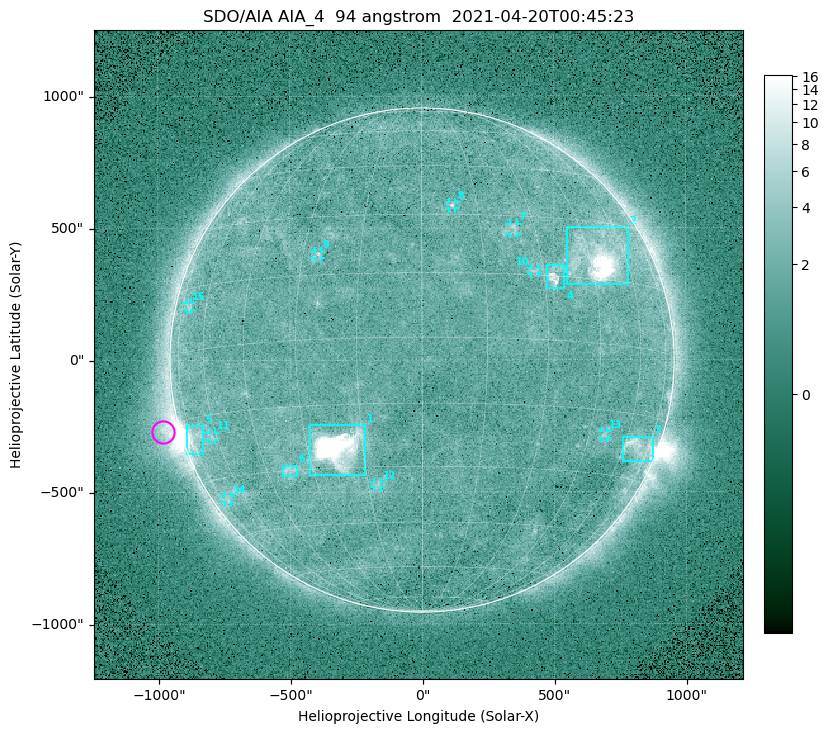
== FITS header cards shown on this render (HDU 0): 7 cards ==
TELESCOP= 'SDO/AIA '
INSTRUME= 'AIA_4   '
WAVELNTH=                   94
WAVEUNIT= 'angstrom'
DATE-OBS= '2021-04-20T00:45:23.12'
CTYPE1  = 'HPLN-TAN'
CTYPE2  = 'HPLT-TAN'

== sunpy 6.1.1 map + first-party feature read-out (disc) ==
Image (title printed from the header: SDO/AIA AIA_4  94 angstrom  2021-04-20T00:45:23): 512 x 512 px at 4.8 arcsec/px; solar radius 955 arcsec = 199 px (full disc in frame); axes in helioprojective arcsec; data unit not stated in the header (colour bar unlabelled)
Orientation: roll -0.138 deg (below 1 deg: not rotated)
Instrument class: DISC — disc imager (sunpy class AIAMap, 94 A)
Bright regions (active regions / flare kernels): reference = the median radial profile (limb darkening/brightening removed); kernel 5 px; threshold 5 sigma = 2.41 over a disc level ~1.71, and >= 1.15x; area >= 9 px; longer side >= 5 px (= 24 arcsec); searched inside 0.97 R_sun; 15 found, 15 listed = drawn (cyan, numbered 1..; 9 of them under ~33 arcsec drawn as corner ticks so the feature stays visible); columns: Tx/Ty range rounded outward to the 10 arcsec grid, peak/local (2 s.f.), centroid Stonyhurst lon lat
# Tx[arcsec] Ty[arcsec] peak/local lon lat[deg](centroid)
1 -430..-210 -440..-240 259 -22 -25
2 550..780 280..500 24 +48 +20
3 760..880 -390..-290 4.5 +67 -22
4 470..540 270..360 5.6 +33 +15
5 -900..-830 -360..-250 7.2 -72 -20
6 -530..-470 -440..-400 3.1 -37 -30
7 330..370 470..520 3 +24 +26
8 100..130 570..600 3.2 +8 +33
9 -410..-380 390..410 2.9 -26 +20
10 410..440 330..350 2.7 +28 +16
11 -810..-780 -300..-270 2.6 -62 -20
12 -180..-160 -480..-460 2.8 -12 -35
13 680..700 -300..-270 2.8 +51 -21
14 -750..-720 -540..-510 2.2 -71 -35
15 -890..-870 190..220 2.5 -70 +11
Off-limb structures (1.02-1.3 R_sun): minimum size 50 px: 8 found; the strongest spans PA ~90..115 deg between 1.02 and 1.21 R_sun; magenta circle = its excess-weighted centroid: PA ~105 deg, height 1.07 R_sun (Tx ~-980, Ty ~-270 arcsec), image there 4.6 x the reference